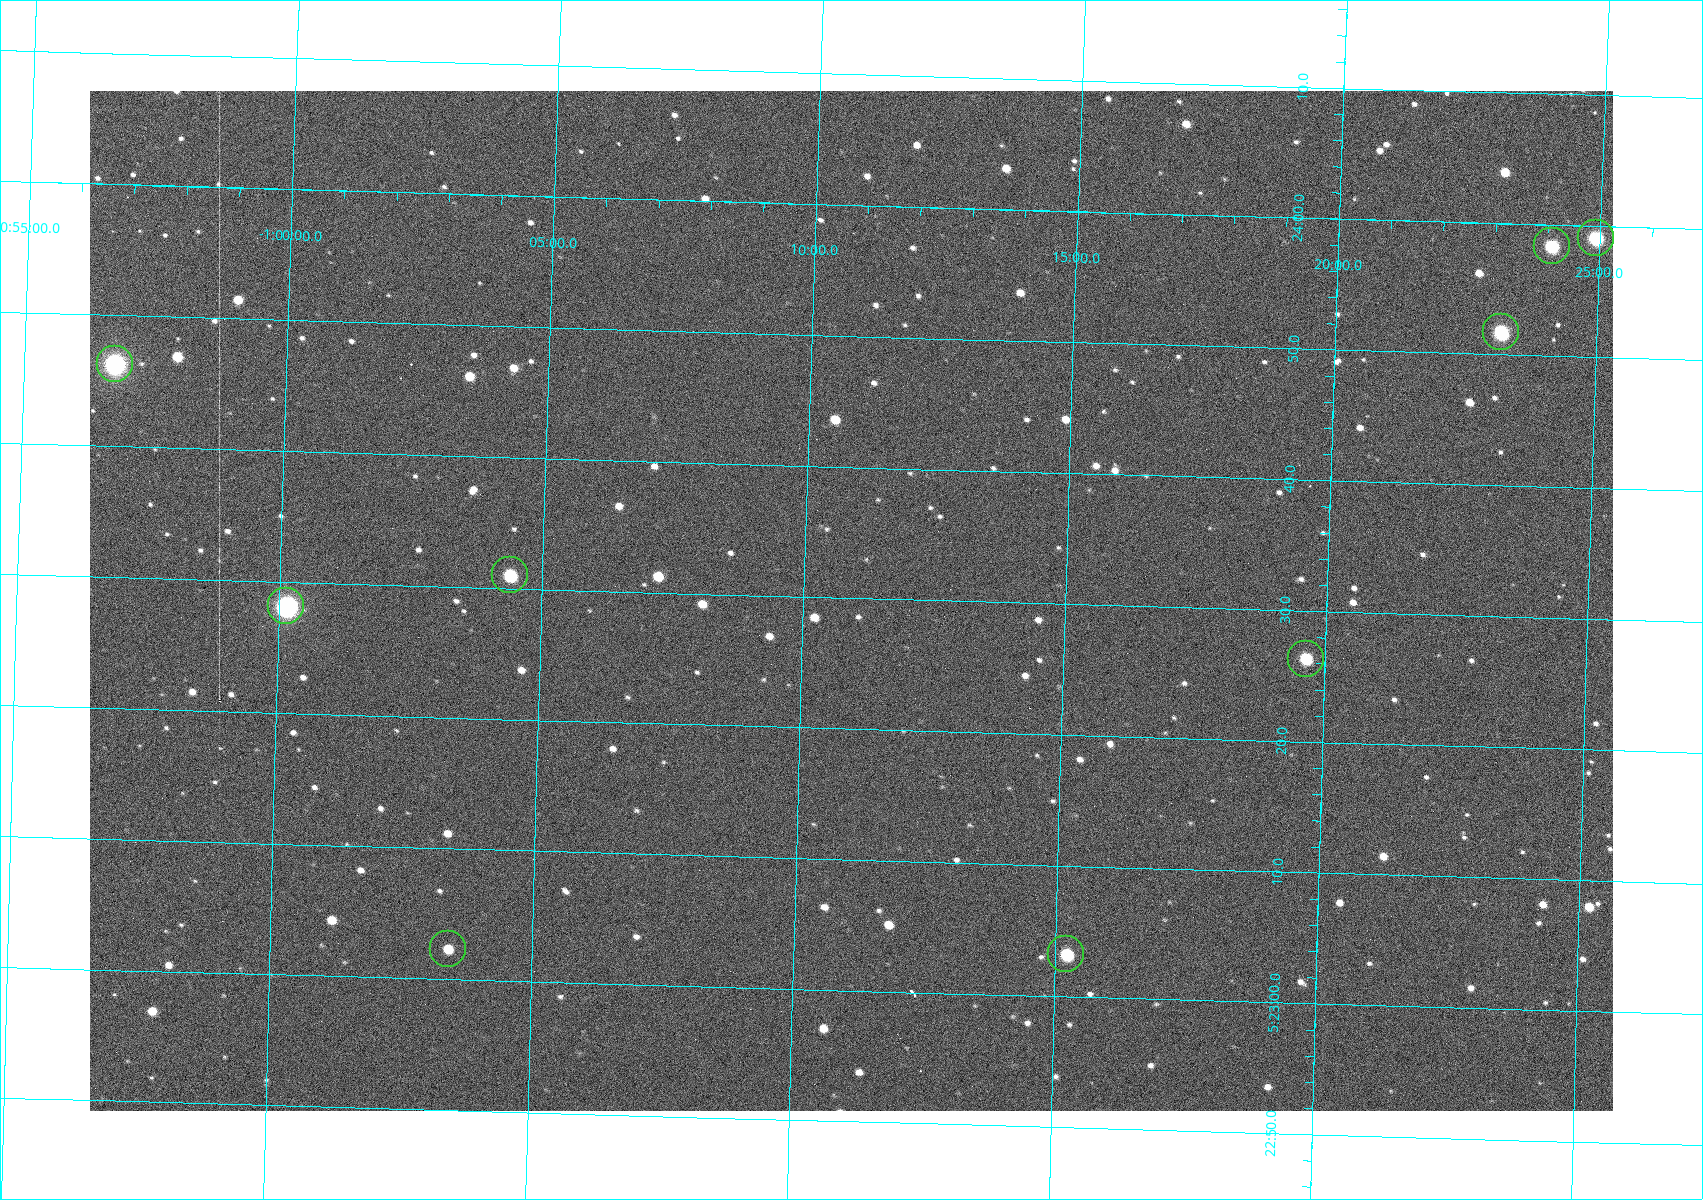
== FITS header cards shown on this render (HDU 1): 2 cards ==
NAXIS1  =                 1523
NAXIS2  =                 1020

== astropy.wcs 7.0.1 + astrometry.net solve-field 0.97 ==
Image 1523 x 1020 px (HDU 1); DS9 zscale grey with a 90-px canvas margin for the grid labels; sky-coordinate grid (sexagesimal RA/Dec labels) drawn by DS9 from the SOLVED WCS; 9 Tycho-2 reference stars matched to detected sources circled (green)
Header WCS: RA---TAN/DEC--TAN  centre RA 05:23:30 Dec -01:11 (80.87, -1.18 deg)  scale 1.15 arcsec/px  FOV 29.1' x 19.5'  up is +88 deg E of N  parity flipped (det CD > 0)
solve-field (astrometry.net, Tycho-2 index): VERIFIED the header's WCS against the Tycho-2 star catalogue (9 matches, 0 conflicts) and refined it, rather than solving blind
Solved WCS: RA---TAN-SIP/DEC--TAN-SIP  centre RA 05:23:30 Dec -01:11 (80.87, -1.18 deg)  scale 1.15 arcsec/px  FOV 29.1' x 19.5'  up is +88 deg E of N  parity flipped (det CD > 0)
The solver's refit moves the header's centre by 0.21 arcsec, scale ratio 1.001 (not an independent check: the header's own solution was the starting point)
Tycho-2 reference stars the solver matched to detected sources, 9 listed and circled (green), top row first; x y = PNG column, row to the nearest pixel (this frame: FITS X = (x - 90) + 1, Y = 1020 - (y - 91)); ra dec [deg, ICRS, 3 dp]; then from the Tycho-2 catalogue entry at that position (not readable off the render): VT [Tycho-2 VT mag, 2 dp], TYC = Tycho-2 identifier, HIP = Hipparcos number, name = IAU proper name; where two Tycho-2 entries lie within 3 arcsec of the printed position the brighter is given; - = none
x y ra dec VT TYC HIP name
1596 238 80.996 -1.415 9.95 4753-1018-1 - -
1552 246 80.993 -1.402 10.12 4753-1097-1 - -
1501 332 80.966 -1.386 10.33 4753-1182-1 - -
115 364 80.943 -0.946 8.91 4753-387-1 - -
510 575 80.879 -1.073 10.48 4753-1534-1 - -
286 606 80.867 -1.002 7.84 4753-1205-1 25199 -
1306 659 80.860 -1.327 11.24 4753-1591-1 - -
448 949 80.760 -1.057 11.82 4753-1463-1 - -
1066 954 80.764 -1.254 10.69 4753-1358-1 - -